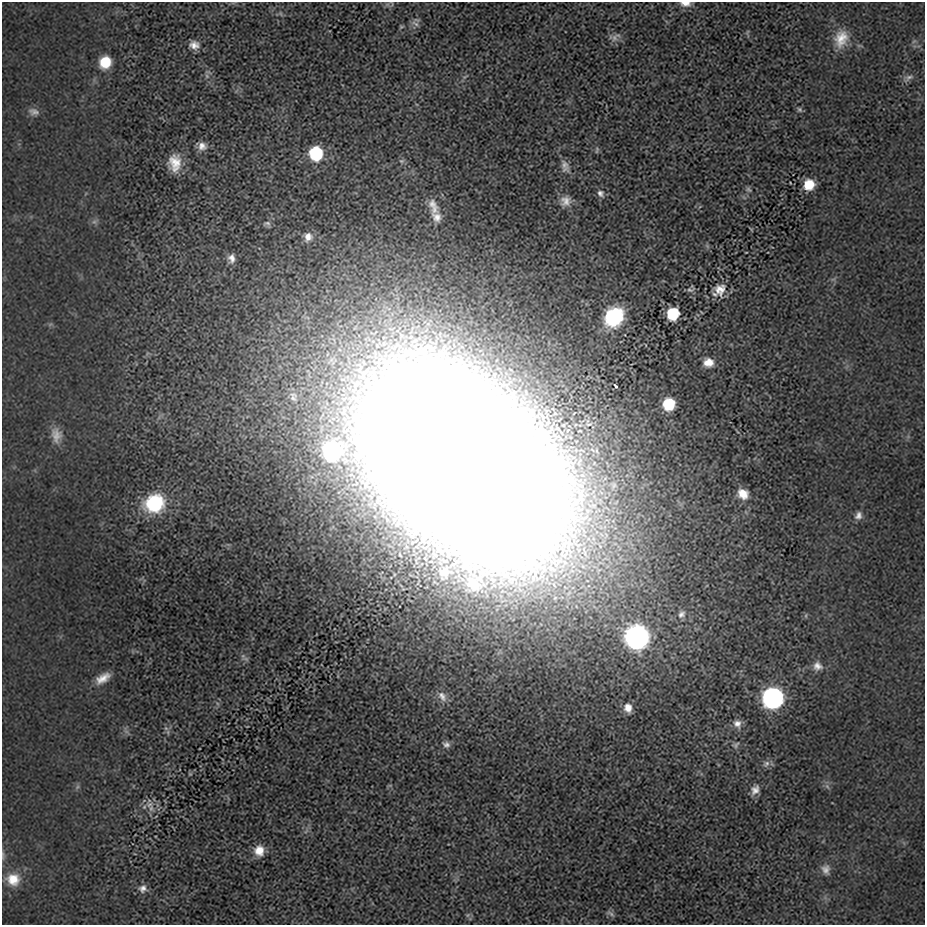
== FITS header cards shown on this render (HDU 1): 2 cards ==
NAXIS1  =                  923 / length of original image axis
NAXIS2  =                  923 / length of original image axis

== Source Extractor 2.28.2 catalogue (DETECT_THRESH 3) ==
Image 923 x 923 px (HDU 1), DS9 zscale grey, 1 PNG px = 1 image px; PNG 927 x 927 px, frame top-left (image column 1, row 923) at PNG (2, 2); no overlay
Background 1.14e-04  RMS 0.0021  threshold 0.00628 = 3 sigma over >= 5 px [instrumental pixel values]
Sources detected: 59; all 59 listed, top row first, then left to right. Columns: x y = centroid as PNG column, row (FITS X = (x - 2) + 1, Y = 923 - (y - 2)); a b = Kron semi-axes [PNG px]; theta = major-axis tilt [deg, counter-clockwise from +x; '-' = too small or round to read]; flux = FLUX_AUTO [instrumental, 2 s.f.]
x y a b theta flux
685 3 12 6 -3 0.84
415 24 13 4 -33 0.37
614 38 9 7 -89 0.57
841 38 22 16 70 2.8
194 45 11 10 - 1
105 62 10 9 - 4
207 76 7 4 -71 0.29
909 77 11 6 28 0.55
799 109 7 6 - 0.29
34 112 14 9 -10 0.79
202 146 12 11 - 1
597 150 9 3 70 0.16
316 153 10 9 - 9
175 163 23 16 -88 2.8
565 166 18 9 -75 0.95
809 185 11 10 - 2.7
748 190 8 5 -31 0.26
600 193 10 8 -61 0.6
565 201 14 13 - 1.3
433 206 22 11 -72 1.5
436 217 13 11 -61 1.1
94 222 7 4 18 0.29
267 223 10 6 -17 0.4
308 237 11 10 - 1.1
232 258 11 8 -86 0.87
720 289 16 14 66 1.9
690 290 9 5 13 0.35
673 314 10 9 - 5.1
614 317 16 13 51 15
708 362 11 10 - 1.5
616 386 4 3 - 0.25
669 404 9 9 - 5.1
56 435 20 12 -86 1.5
332 451 11 11 - 27
462 463 125 77 -43 1900
743 494 13 11 -43 1.7
155 503 19 17 26 10
858 515 10 8 63 0.72
444 572 16 14 29 1.9
473 584 24 17 -46 3.7
681 614 12 9 42 0.83
637 637 12 12 - 89
817 666 12 11 - 1
103 678 20 9 31 1.7
442 696 15 9 -61 0.92
773 698 11 11 - 53
628 708 10 8 -80 1.2
737 724 11 10 - 0.87
446 744 10 8 -11 0.56
736 745 10 4 60 0.3
766 764 10 7 39 0.57
755 790 14 9 56 0.97
151 808 10 7 -89 0.73
259 850 12 11 - 1.8
3 855 14 3 -83 0.35
826 869 12 11 - 0.9
13 879 16 15 - 2.5
143 888 11 10 - 0.76
611 914 10 5 -37 0.39
At the frame edge (FLAGS 8, measured only in part): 2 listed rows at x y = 685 3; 3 855